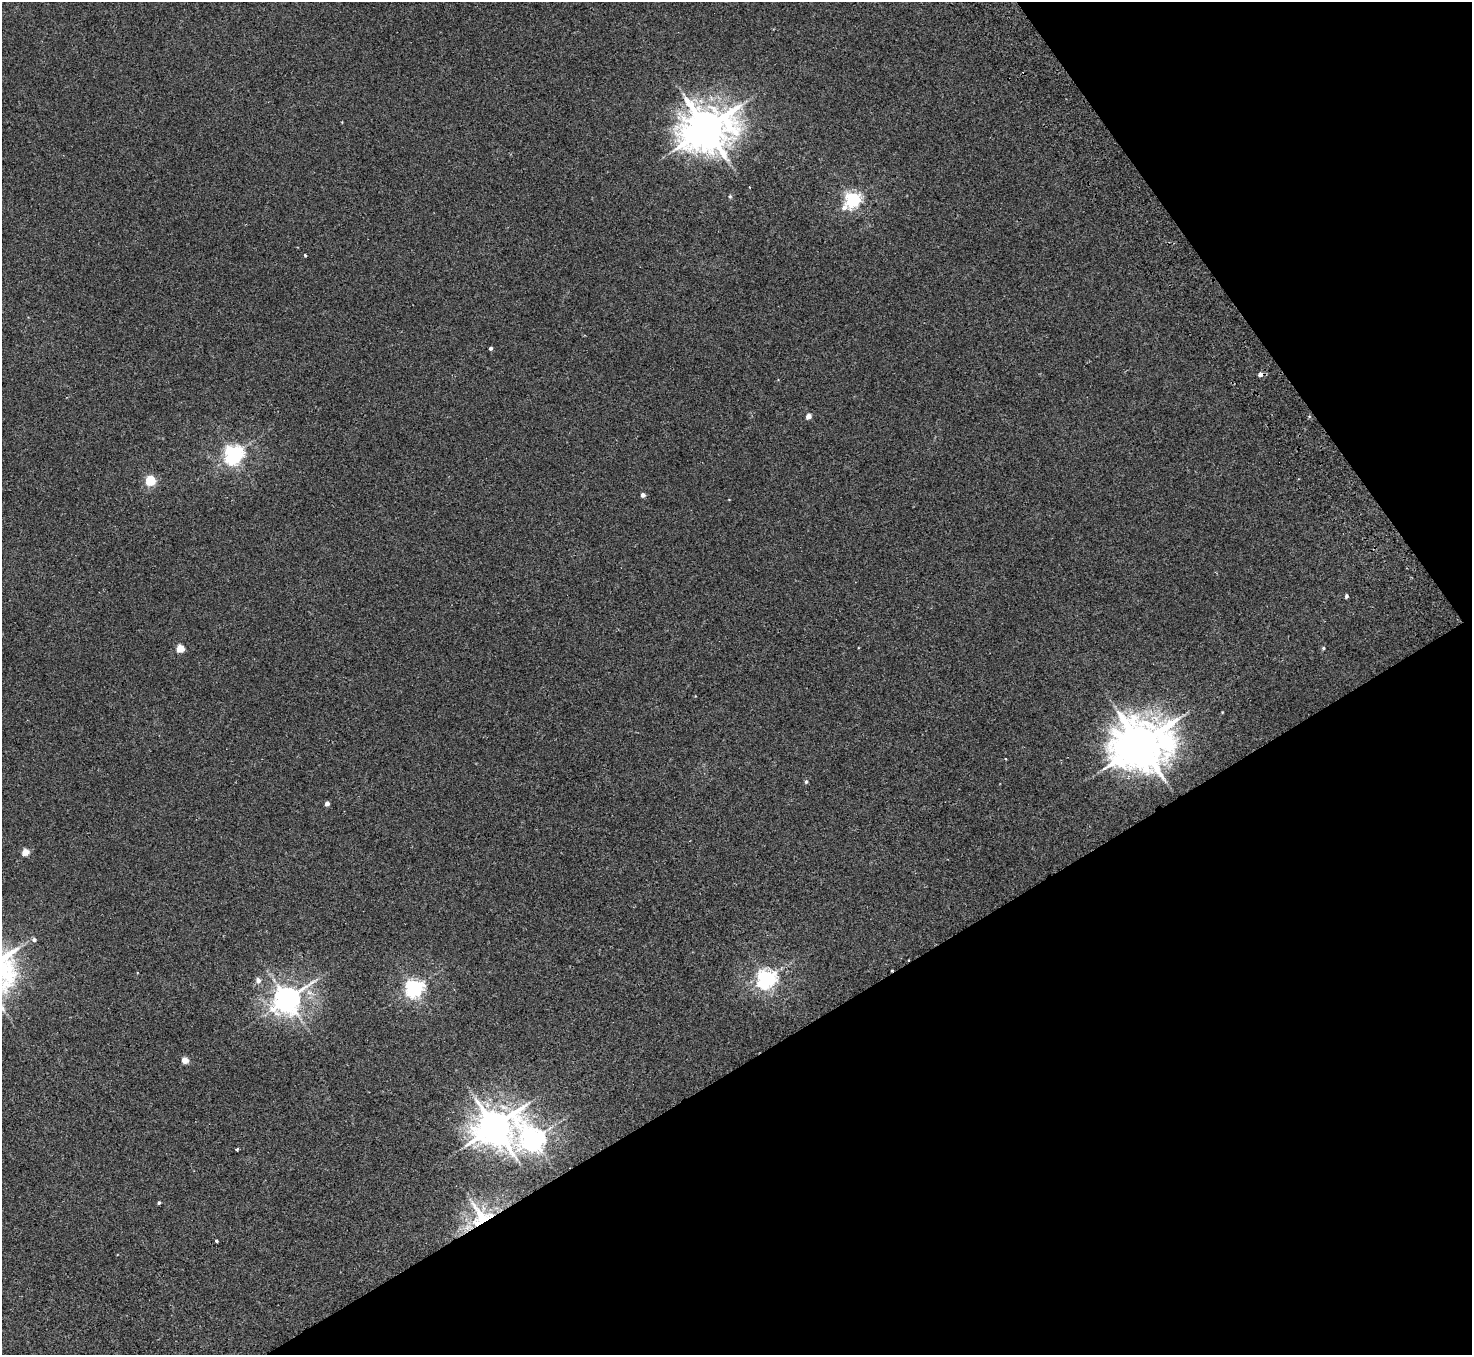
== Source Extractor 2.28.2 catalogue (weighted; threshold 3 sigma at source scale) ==
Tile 12 of 4 x 4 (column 4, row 3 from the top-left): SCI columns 4461-5930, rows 1688-3040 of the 5980 x 5944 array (HDU 1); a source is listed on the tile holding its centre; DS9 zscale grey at full resolution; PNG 1474 x 1357 px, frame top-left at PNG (2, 2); no overlay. Shown black and unused: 30% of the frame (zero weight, under 2 of 3 exposures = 3% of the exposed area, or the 3 px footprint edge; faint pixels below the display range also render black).
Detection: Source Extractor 2.28.2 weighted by HDU 2 'WHT'; one run over the whole footprint, this tile lists its part. Background 0.0219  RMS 0.0068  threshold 0.0305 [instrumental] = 3 sigma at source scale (4.5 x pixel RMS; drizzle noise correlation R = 1.50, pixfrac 1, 0.05/0.05 arcsec/px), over >= 5 px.
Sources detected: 33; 3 cosmic-ray / hot-pixel residue — not listed; the other 30 listed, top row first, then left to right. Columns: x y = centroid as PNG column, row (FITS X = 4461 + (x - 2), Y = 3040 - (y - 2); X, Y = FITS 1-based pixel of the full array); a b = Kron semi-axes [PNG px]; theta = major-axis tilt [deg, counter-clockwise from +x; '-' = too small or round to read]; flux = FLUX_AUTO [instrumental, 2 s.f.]
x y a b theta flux
706 128 15 12 16 2500
749 187 3 2 - 0.47
730 196 5 5 - 0.83
853 200 7 6 - 190
305 255 3 3 - 1.6
491 348 3 3 - 1.6
808 416 4 4 - 5.3
233 454 7 6 - 320
150 481 5 5 - 57
643 495 4 4 - 2.9
1346 596 4 3 - 1.4
1323 648 5 4 - 0.85
180 649 5 4 - 19
1140 744 16 13 17 3400
1005 759 3 2 - 0.72
806 782 6 4 75 1.1
327 804 4 4 - 3.8
25 852 4 4 - 16
34 940 5 5 - 2
766 979 7 6 - 330
258 980 6 6 - 3.4
414 988 6 6 - 270
287 999 9 8 - 840
185 1060 4 4 - 11
494 1126 12 10 22 1700
533 1139 9 9 - 530
237 1149 4 3 - 1.3
159 1203 3 3 - 1
481 1216 33 26 -58 30
216 1241 3 3 - 1.1
Overlapping masked pixels (flux is a lower limit): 1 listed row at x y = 481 1216